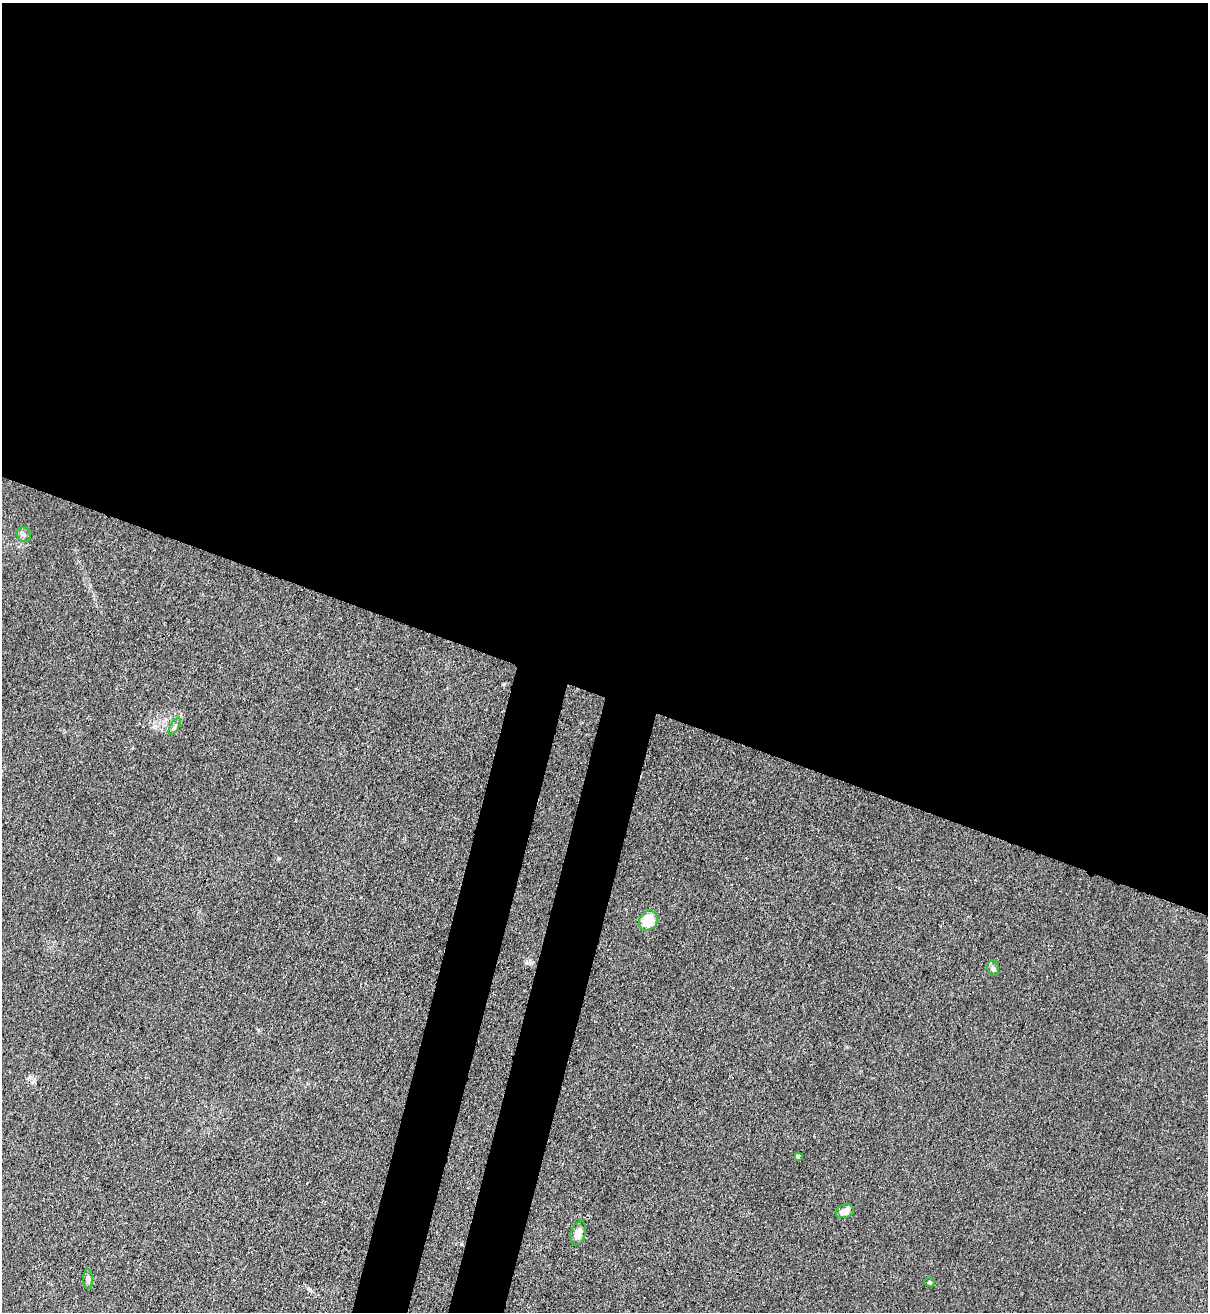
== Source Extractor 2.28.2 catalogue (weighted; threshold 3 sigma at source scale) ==
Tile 3 of 4 x 4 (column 3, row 1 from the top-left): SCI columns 2634-3839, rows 3968-5277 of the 5387 x 5310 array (HDU 1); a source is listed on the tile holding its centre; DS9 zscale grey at full resolution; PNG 1210 x 1314 px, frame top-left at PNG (2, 3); each listed source drawn as its Kron ellipse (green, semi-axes under 4 px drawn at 4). Shown black and unused: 57% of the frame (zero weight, under 3 of 4 exposures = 7% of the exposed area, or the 3 px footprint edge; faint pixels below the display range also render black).
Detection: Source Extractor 2.28.2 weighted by HDU 2 'WHT'; one run over the whole footprint, this tile lists its part. Background 0.0294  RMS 0.0029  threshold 0.0133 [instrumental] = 3 sigma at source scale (4.5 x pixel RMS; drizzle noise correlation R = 1.50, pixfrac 1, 0.05/0.05 arcsec/px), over >= 5 px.
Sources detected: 9; all 9 listed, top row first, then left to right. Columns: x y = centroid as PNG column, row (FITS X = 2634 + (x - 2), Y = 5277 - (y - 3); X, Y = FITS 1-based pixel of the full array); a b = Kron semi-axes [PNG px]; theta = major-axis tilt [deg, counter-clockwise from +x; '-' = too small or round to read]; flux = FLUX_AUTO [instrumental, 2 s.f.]
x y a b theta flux
24 535 7 6 - 0.78
175 726 10 4 60 0.66
648 921 10 9 - 8
993 968 8 6 -75 0.7
798 1156 4 3 - 0.46
845 1211 9 6 20 2.3
578 1233 13 7 73 2.4
88 1279 10 5 -90 0.79
930 1282 5 4 - 0.4